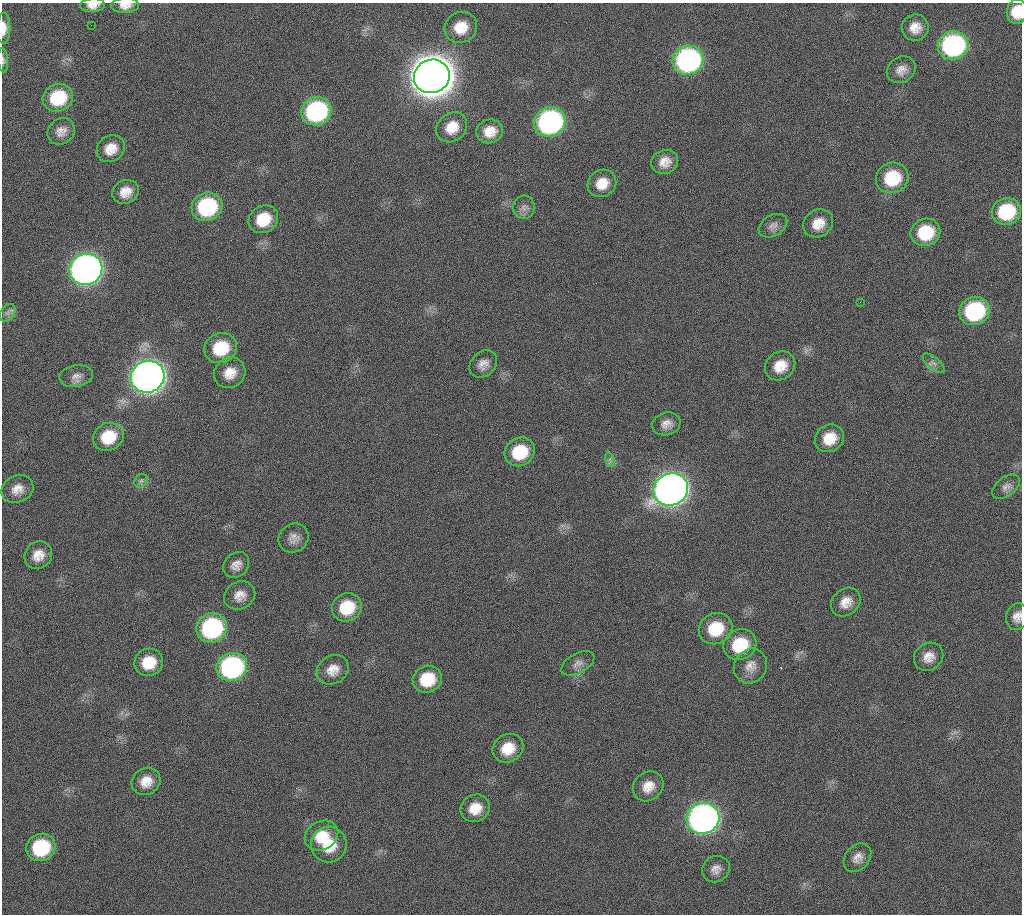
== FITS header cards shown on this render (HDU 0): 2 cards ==
NAXIS1  =                 1020 / length of data axis 1
NAXIS2  =                 912  / length of data axis 2

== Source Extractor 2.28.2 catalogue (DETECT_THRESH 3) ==
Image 1020 x 912 px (HDU 0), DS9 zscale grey, 1 PNG px = 1 image px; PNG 1024 x 916 px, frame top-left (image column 1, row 912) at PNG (2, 3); each listed source drawn as its Kron ellipse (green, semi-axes under 4 px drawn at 4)
Background 287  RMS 17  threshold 52.3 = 3 sigma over >= 5 px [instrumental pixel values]
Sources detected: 77; all 77 listed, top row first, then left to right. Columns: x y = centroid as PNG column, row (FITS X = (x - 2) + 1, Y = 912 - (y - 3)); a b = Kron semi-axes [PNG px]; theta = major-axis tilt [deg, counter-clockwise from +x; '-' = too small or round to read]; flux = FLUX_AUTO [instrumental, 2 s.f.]
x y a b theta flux
93 5 12 7 4 9.0e+03
125 5 14 7 3 9.2e+03
1017 12 12 10 83 2.7e+04
91 25 2 2 - 5.5e+02
461 27 16 15 - 2.6e+04
915 27 13 13 - 1.6e+04
4 28 15 6 89 1.2e+04
953 45 15 14 - 2.5e+05
3 60 12 5 -85 3.3e+03
688 60 15 14 - 3.5e+05
901 70 15 12 33 1.1e+04
432 76 18 16 21 4.7e+06
58 98 15 13 25 5.9e+04
316 111 15 14 - 2.0e+05
550 122 16 14 26 3.6e+05
452 127 16 14 42 2.3e+04
61 131 14 12 41 1.1e+04
490 131 13 12 - 1.8e+04
111 149 15 12 38 1.9e+04
665 162 14 11 23 1.4e+04
892 178 16 15 - 5.9e+04
602 183 15 13 37 2.0e+04
125 192 13 11 27 1.6e+04
207 207 15 14 - 1.3e+05
524 207 11 10 - 6.7e+03
1006 211 15 13 22 7.6e+04
263 219 15 13 33 3.6e+04
818 223 16 13 33 2.1e+04
773 226 15 10 30 8.0e+03
925 232 15 13 19 5.4e+04
86 269 17 15 24 1.1e+06
860 302 3 2 - 2.1e+03
974 311 15 14 - 1.4e+05
8 313 10 7 54 5.1e+03
221 348 17 14 26 5.2e+04
934 363 13 6 -41 5.1e+03
483 364 15 12 43 1.0e+04
780 366 16 13 36 2.3e+04
230 373 16 14 39 1.9e+04
76 376 17 10 10 9.1e+03
148 377 17 15 25 1.6e+06
666 424 14 11 17 1.0e+04
108 437 16 13 26 4.0e+04
829 438 15 13 33 2.6e+04
520 452 16 14 29 4.9e+04
610 460 7 4 -72 3.2e+03
141 481 7 6 - 3.2e+03
1006 487 16 9 36 7.9e+03
17 489 17 13 25 1.4e+04
671 489 17 16 - 1.5e+06
294 538 15 14 - 1.1e+04
38 555 15 13 47 1.6e+04
236 565 14 11 45 1.0e+04
240 595 16 13 30 1.4e+04
846 602 16 13 41 1.5e+04
347 607 15 14 - 4.4e+04
1017 617 14 11 75 1.1e+04
212 628 15 14 - 1.8e+05
716 629 17 15 28 4.6e+04
740 645 17 15 30 5.5e+04
929 657 15 13 38 1.4e+04
149 662 14 13 - 3.1e+04
578 663 18 9 28 8.7e+03
750 666 18 16 57 1.5e+04
232 667 15 14 - 2.6e+05
333 670 17 14 33 1.6e+04
427 679 15 13 24 4.3e+04
508 748 16 14 32 2.9e+04
146 781 15 13 33 1.7e+04
648 786 16 14 43 1.8e+04
475 808 15 13 30 2.3e+04
703 818 16 15 - 8.9e+05
321 836 17 14 30 2.8e+04
329 845 18 18 - 3.6e+04
41 847 15 13 24 8.7e+04
857 858 16 12 48 1.1e+04
716 869 14 12 34 9.9e+03
At the frame edge (FLAGS 8, measured only in part): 6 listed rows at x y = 93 5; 125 5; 1017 12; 4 28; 3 60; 1017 617